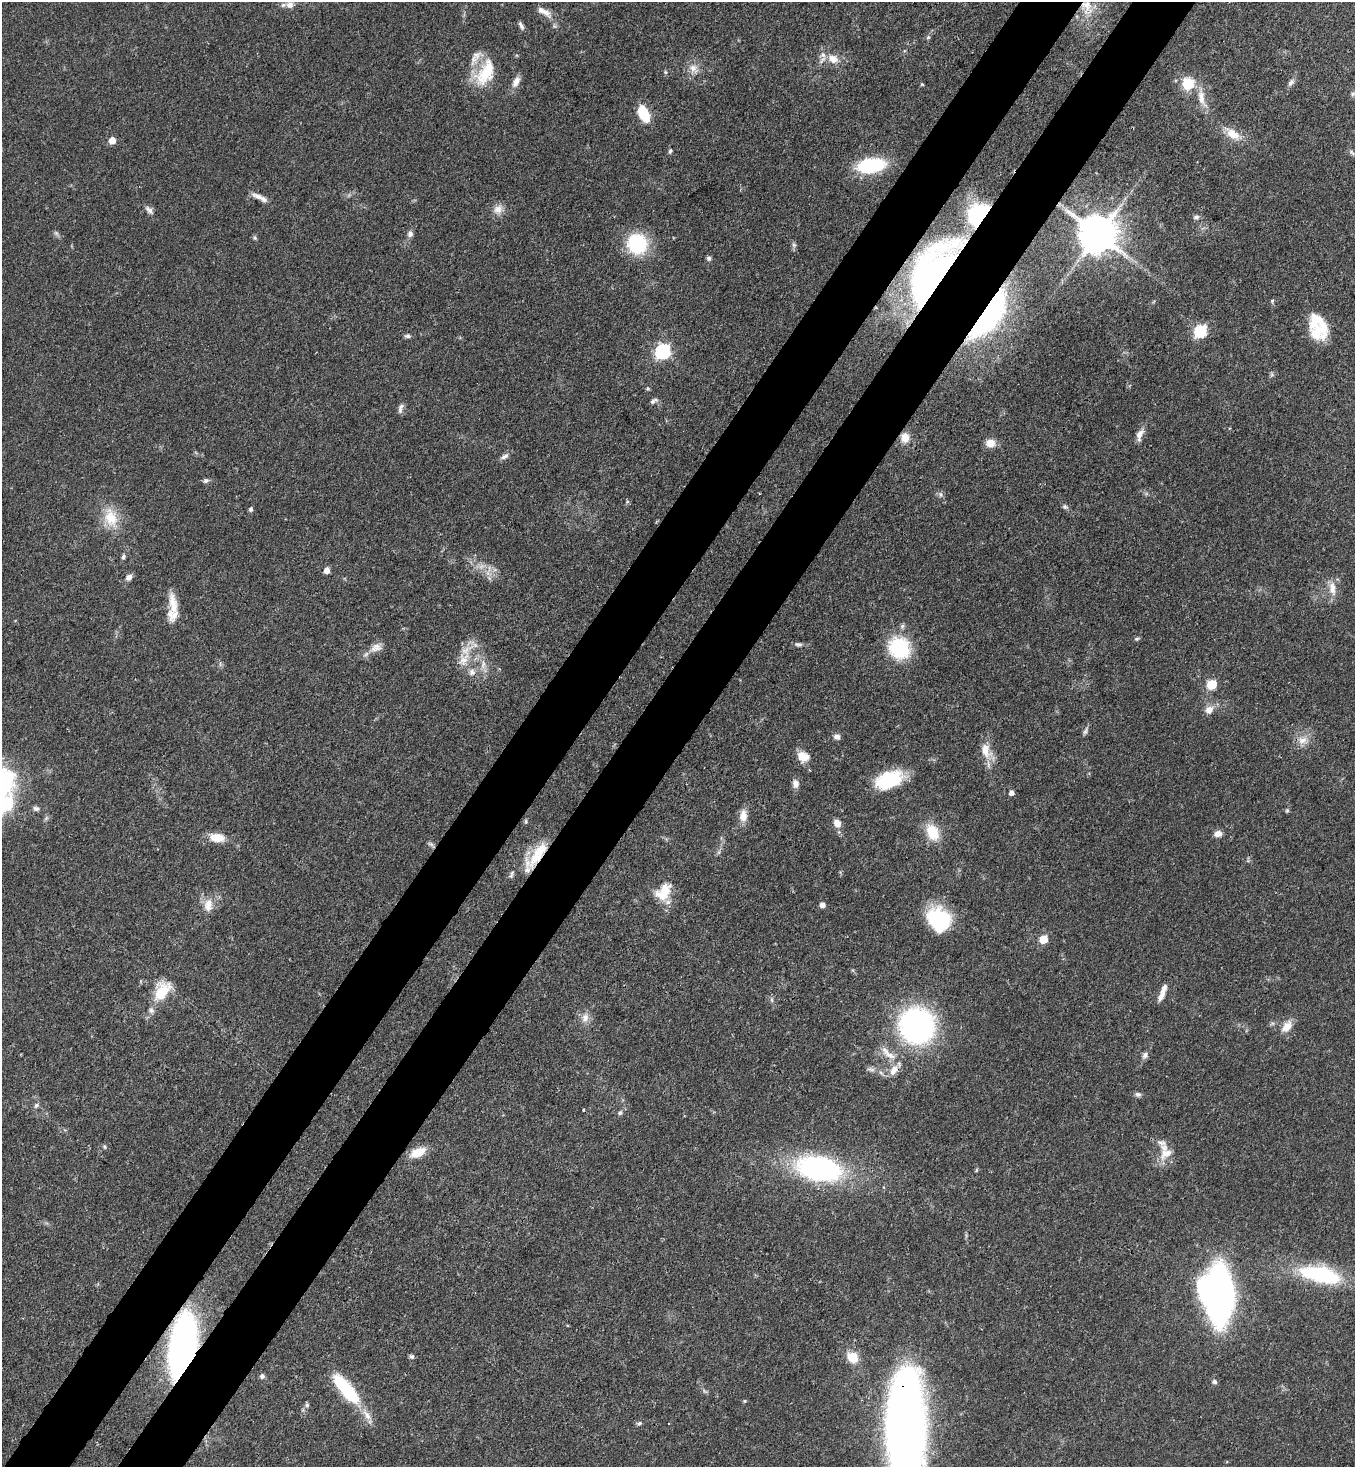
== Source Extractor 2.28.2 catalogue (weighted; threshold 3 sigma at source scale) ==
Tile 7 of 4 x 4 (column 3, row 2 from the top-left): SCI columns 2936-4288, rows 2992-4456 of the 6007 x 5984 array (HDU 1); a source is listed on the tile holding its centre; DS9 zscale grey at full resolution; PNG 1357 x 1469 px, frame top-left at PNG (2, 2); no overlay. Shown black and unused: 10% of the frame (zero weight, under 3 of 4 exposures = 7% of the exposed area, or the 3 px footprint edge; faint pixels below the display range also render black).
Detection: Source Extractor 2.28.2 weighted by HDU 2 'WHT'; one run over the whole footprint, this tile lists its part. Background 0.0856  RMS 0.0039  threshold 0.0178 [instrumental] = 3 sigma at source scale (4.5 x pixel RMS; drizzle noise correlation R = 1.50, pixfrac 1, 0.05/0.05 arcsec/px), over >= 5 px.
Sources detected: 135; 1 too faint to see at this stretch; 1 inside a brighter object's white glare — not listed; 10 inside a brighter listed object's ellipse — not listed separately; the other 123 listed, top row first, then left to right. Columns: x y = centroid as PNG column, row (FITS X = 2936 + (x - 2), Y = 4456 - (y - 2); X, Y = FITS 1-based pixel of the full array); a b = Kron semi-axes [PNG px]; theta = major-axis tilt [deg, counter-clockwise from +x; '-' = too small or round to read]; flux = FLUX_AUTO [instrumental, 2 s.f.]
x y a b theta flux
290 5 10 8 -4 2.7
1086 6 21 16 -75 8.9
544 12 23 8 -30 3.6
521 26 11 5 -63 1.3
928 37 6 5 - 0.68
833 59 15 11 -28 4.9
693 68 12 10 88 3.4
485 72 38 20 63 17
665 72 5 5 - 0.58
516 82 15 8 62 3
1188 83 12 11 - 11
1291 83 11 6 51 1.5
922 84 4 3 - 0.5
1353 94 6 5 - 0.75
1202 98 29 9 -74 6
644 114 18 9 -64 13
1232 134 24 12 -37 6.4
112 140 5 5 - 5.5
670 151 7 5 65 0.68
1352 153 9 4 -52 0.79
871 165 21 11 7 38
259 196 21 6 -22 3
498 209 14 11 45 3.4
149 210 14 6 -45 1.8
1196 217 8 7 - 1.1
56 233 8 5 -45 0.89
410 234 7 7 - 1.6
1098 234 11 11 - 1400
255 238 6 6 - 0.7
637 244 24 22 -62 24
794 245 6 6 - 0.94
709 258 7 6 - 0.93
932 271 81 34 59 100
1272 301 5 5 - 0.58
990 316 72 23 55 51
1318 321 35 17 -58 12
1201 331 7 6 - 50
408 336 8 5 7 0.96
663 351 7 6 - 90
1271 375 8 4 90 0.7
652 401 8 6 55 1.1
401 408 15 6 74 1.6
1140 435 17 8 73 2.8
905 438 13 11 -89 4.9
990 443 11 10 - 4.1
504 456 12 6 29 1.6
206 481 7 6 - 0.98
941 494 8 7 - 1.1
627 502 6 4 19 0.52
1065 507 7 6 - 0.95
251 509 6 5 - 0.82
111 518 28 18 -71 11
123 556 6 5 - 0.93
326 570 7 6 - 2.4
129 577 8 6 44 1.9
1332 588 22 10 -85 4.5
173 604 35 10 -82 7.4
902 626 8 5 74 1
1137 639 6 4 20 0.64
798 644 11 6 -6 1.1
376 648 17 11 27 3.6
899 648 20 18 -46 31
464 660 22 13 61 7.8
483 665 15 4 80 2
472 672 10 9 - 2.5
1212 684 6 5 - 23
1209 710 9 8 - 3.6
1085 731 12 5 67 1.2
837 737 8 7 - 1.7
1302 740 15 11 -8 4.1
986 751 23 13 -70 6.4
803 756 15 12 -23 5.1
889 780 30 16 22 22
795 784 10 8 -86 2.4
1011 793 5 5 - 1.8
8 803 13 9 78 11
36 808 8 6 -21 1.2
1287 810 6 5 - 0.61
743 816 15 9 88 4.2
526 821 6 4 90 0.56
837 823 9 7 -63 3.4
933 832 19 13 -65 11
1218 834 9 7 10 2.6
217 838 15 9 -8 7.2
431 844 11 4 -34 0.89
537 855 39 13 63 13
511 876 8 5 52 0.87
664 891 24 15 51 9.7
208 905 19 12 83 5.1
822 905 6 5 - 1.9
940 920 23 19 -35 32
1043 939 6 5 - 13
162 991 25 15 60 13
1161 995 16 7 62 2.7
772 1000 6 4 -71 0.69
585 1018 14 10 79 3.1
917 1026 32 30 -57 98
1287 1027 18 11 51 4.6
890 1055 23 8 -23 4.7
1145 1055 9 7 52 1.5
871 1069 12 6 -6 1.5
894 1070 15 9 58 4.3
1138 1094 8 6 -12 1.1
36 1105 8 6 45 1.1
583 1110 3 3 - 0.4
620 1113 7 6 - 0.92
105 1147 6 5 - 0.62
418 1152 19 10 24 6.6
1165 1152 25 15 -82 7
819 1168 37 19 -11 96
976 1170 6 4 88 0.47
1321 1275 44 16 -12 39
1219 1295 34 21 -82 230
182 1346 38 15 80 240
411 1356 6 5 - 0.89
852 1357 11 9 -45 8.3
262 1376 7 7 - 1
1214 1382 6 6 - 1.1
346 1389 34 11 -50 32
745 1401 5 4 - 0.46
307 1405 6 5 - 0.82
639 1423 7 5 22 0.77
905 1429 82 26 89 480
Overlapping masked pixels (flux is a lower limit): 8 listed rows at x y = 1086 6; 932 271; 990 316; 905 438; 537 855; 894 1070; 182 1346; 905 1429
Isophote crosses this tile's border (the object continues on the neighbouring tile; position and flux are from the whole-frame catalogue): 1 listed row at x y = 905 1429